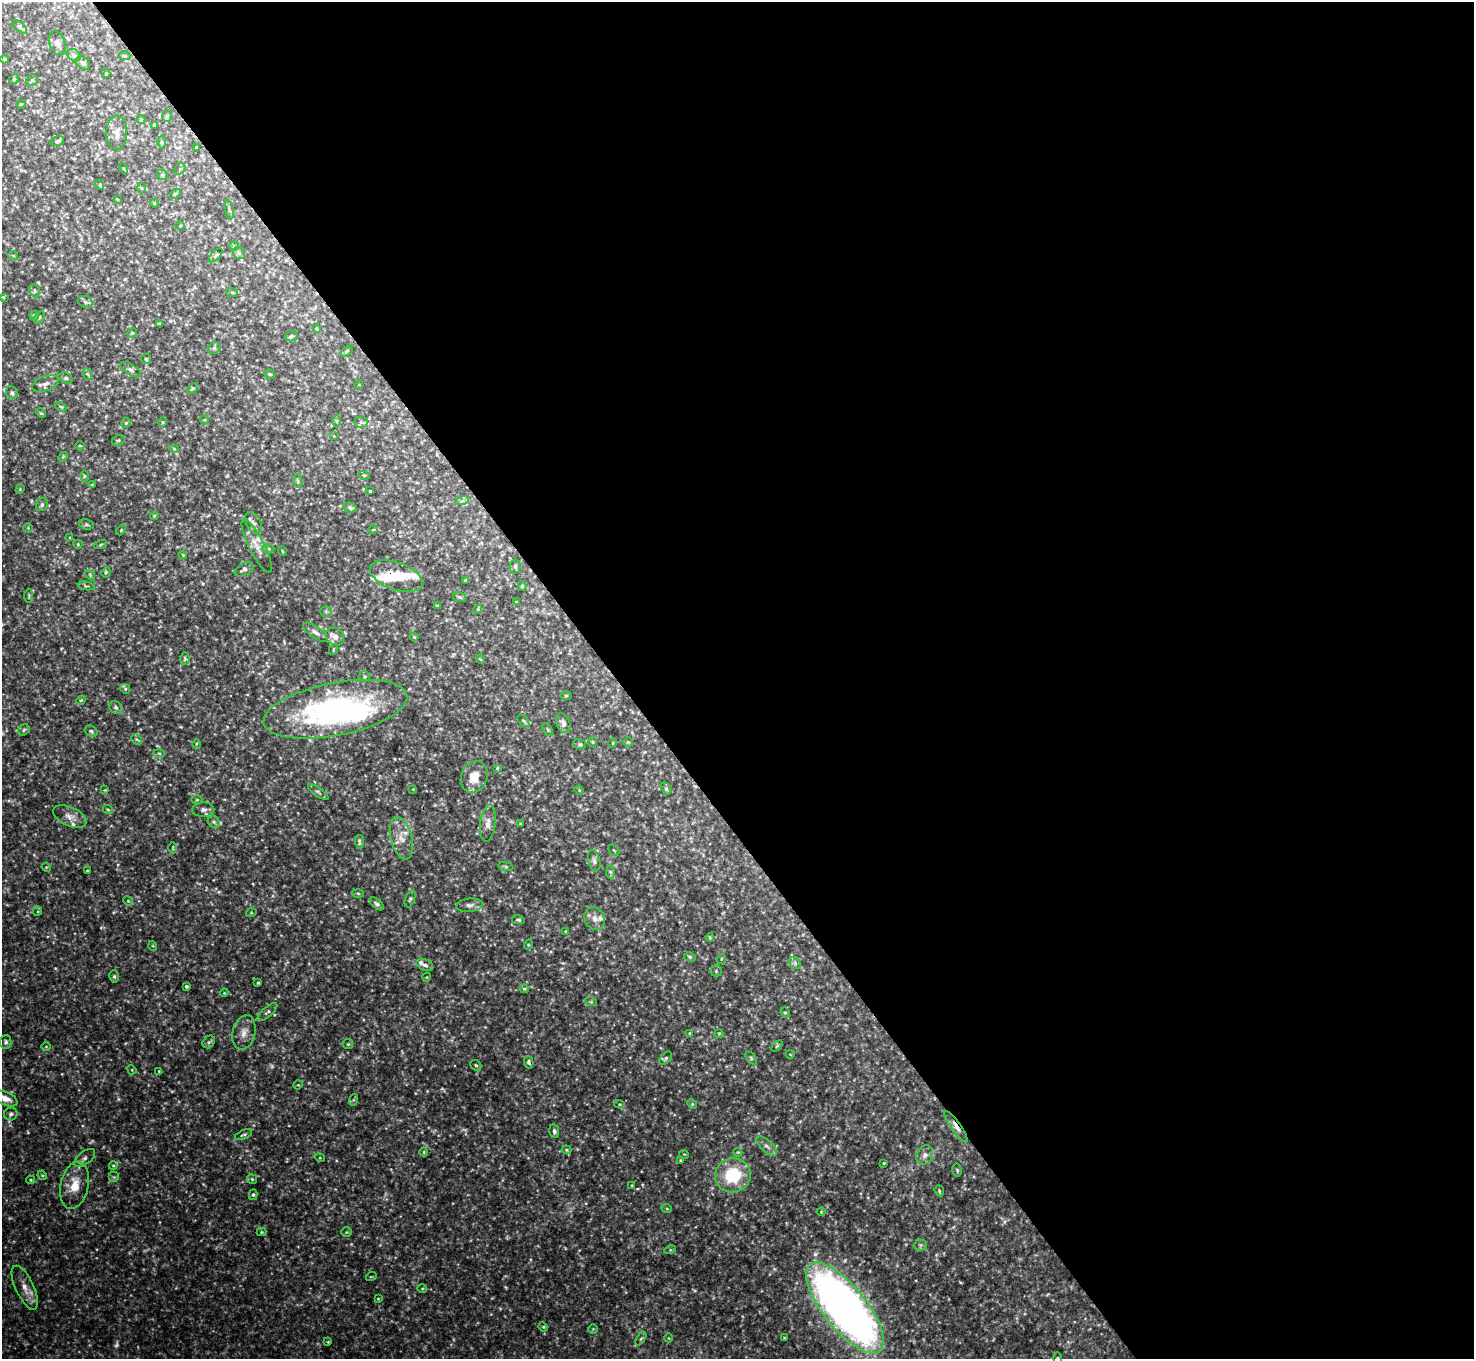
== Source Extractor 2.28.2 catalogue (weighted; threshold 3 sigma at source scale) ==
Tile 8 of 4 x 4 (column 4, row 2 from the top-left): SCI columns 4423-5894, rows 2883-4239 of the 5904 x 5905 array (HDU 1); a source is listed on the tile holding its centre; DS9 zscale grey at full resolution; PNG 1476 x 1361 px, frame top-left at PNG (2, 2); each listed source drawn as its Kron ellipse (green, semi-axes under 4 px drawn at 4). Shown black and unused: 58% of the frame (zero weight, under 3 of 4 exposures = <1% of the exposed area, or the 3 px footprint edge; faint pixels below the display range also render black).
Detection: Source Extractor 2.28.2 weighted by HDU 2 'WHT'; one run over the whole footprint, this tile lists its part. Background 0.132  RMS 0.0051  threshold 0.0231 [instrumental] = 3 sigma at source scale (4.5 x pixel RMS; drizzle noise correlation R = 1.50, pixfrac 1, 0.05/0.05 arcsec/px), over >= 5 px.
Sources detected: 263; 10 too faint to see at this stretch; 5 inside a brighter object's white glare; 1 cosmic-ray / hot-pixel residue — neither listed nor drawn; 10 inside a brighter listed object's ellipse — not listed separately; the other 237 listed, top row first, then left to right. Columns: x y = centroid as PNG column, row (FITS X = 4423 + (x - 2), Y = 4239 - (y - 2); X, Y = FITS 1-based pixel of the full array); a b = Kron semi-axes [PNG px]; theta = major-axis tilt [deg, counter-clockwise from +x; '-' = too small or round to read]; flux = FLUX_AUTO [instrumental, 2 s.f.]
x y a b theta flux
20 27 9 4 -41 0.82
57 43 12 8 -69 2.1
74 55 7 5 -43 1.3
125 56 6 3 -18 0.6
5 59 4 3 - 0.68
83 63 8 5 -40 1.6
106 73 4 3 - 0.51
14 79 5 4 - 0.59
32 80 6 5 - 0.81
21 104 4 3 - 0.49
167 116 6 5 - 0.95
141 119 4 3 - 0.71
154 125 3 3 - 0.49
117 133 17 10 90 3.6
57 141 7 4 12 0.85
162 142 6 4 -89 0.67
196 148 3 2 - 0.46
124 168 5 2 - 0.44
180 169 6 5 - 0.75
162 175 6 5 - 0.72
100 185 5 3 - 0.54
141 188 5 3 - 0.41
175 194 6 4 42 0.73
117 199 4 2 - 0.33
154 203 4 3 - 0.37
229 210 10 3 -79 0.84
180 226 5 3 - 0.45
234 246 5 5 - 0.62
239 253 6 5 - 1.1
13 255 5 3 - 0.46
216 255 8 4 46 1
35 291 7 5 -75 0.93
232 292 6 3 -19 0.54
3 297 3 3 - 0.46
85 302 8 5 -23 1.2
34 315 5 4 - 0.64
39 317 7 4 61 0.86
159 324 3 3 - 0.59
316 329 4 3 - 0.52
132 333 5 4 - 0.56
291 336 6 5 - 0.84
214 348 6 5 - 1.1
347 351 7 4 37 0.79
146 359 5 5 - 0.8
131 370 12 5 -31 1.5
87 374 6 4 -69 0.71
270 374 5 4 - 0.63
65 378 7 5 -27 0.92
46 383 14 7 20 2.3
359 384 4 3 - 0.4
192 388 6 4 50 0.7
12 393 6 5 - 1.2
61 407 6 3 -30 0.64
41 413 5 3 - 0.53
204 420 4 4 - 0.48
336 421 6 4 -89 0.72
163 422 5 3 - 0.46
361 422 6 6 - 1
126 423 5 4 - 0.67
334 436 4 2 - 0.32
118 440 7 5 28 0.79
80 446 5 3 - 0.46
174 449 4 4 - 0.55
63 457 5 4 - 0.64
364 475 5 3 - 0.57
84 476 6 4 -90 0.63
298 481 7 4 -73 0.86
92 484 3 2 - 0.35
20 489 5 4 - 0.47
370 491 3 3 - 0.61
462 501 7 4 18 1
42 505 7 5 58 1.2
350 508 7 5 -15 1.1
154 516 4 4 - 0.49
253 523 11 7 -61 2.3
86 524 7 5 -17 0.92
28 528 5 4 - 0.5
121 530 6 4 47 0.55
373 530 5 3 - 0.46
70 537 4 3 - 0.51
78 544 4 4 - 0.52
100 545 7 3 19 0.65
257 546 30 8 -63 5.5
268 549 6 4 1 0.85
282 551 5 3 - 0.44
183 555 4 3 - 0.48
515 567 7 5 79 1
244 569 10 6 29 1.8
106 572 5 4 - 0.66
90 575 6 3 -47 0.55
396 576 28 13 -19 12
466 580 4 3 - 0.53
86 586 8 2 -10 0.59
522 586 5 4 - 0.78
29 596 7 3 89 0.62
459 597 7 5 -17 0.9
517 602 4 3 - 0.64
437 606 4 3 - 0.6
478 609 4 3 - 0.5
326 611 6 5 - 0.81
315 632 14 6 -35 2.4
335 636 10 8 -41 2.9
414 637 4 4 - 0.58
334 649 5 3 - 0.5
185 658 6 4 -88 0.74
480 659 5 3 - 0.48
364 677 5 5 - 0.92
125 689 5 4 - 0.75
566 696 6 4 0 0.55
81 700 5 4 - 0.63
116 708 7 5 -44 1.3
335 709 73 26 11 110
523 721 7 4 -46 0.88
563 723 10 6 -70 2.2
24 730 6 5 - 0.87
548 730 7 4 -60 0.71
91 731 7 5 -31 1
137 739 6 3 -44 0.67
593 742 5 3 - 0.52
628 742 5 4 - 0.59
613 743 4 3 - 0.37
196 744 4 3 - 0.47
580 744 6 5 - 0.77
159 753 5 3 - 0.54
497 768 3 3 - 0.53
474 777 16 13 68 8
413 789 4 4 - 0.39
666 789 6 4 -62 0.98
105 790 4 4 - 0.52
579 790 5 4 - 0.51
318 792 12 4 -36 1.2
197 800 5 3 - 0.5
108 810 5 3 - 0.48
203 810 11 7 1 2
70 816 18 9 -25 4.2
214 822 7 5 -47 1.1
488 823 18 8 83 3.5
520 824 4 3 - 0.5
401 838 22 10 -75 6.7
359 842 7 3 -86 0.91
173 848 5 3 - 0.5
614 850 6 2 -45 0.42
594 861 11 6 -76 1.6
506 866 8 4 -9 0.79
46 867 5 4 - 0.48
87 871 3 3 - 0.76
610 872 7 4 -89 0.92
358 893 6 4 -2 0.66
410 899 9 4 71 1
128 901 5 4 - 0.49
377 904 8 4 -40 1.5
470 905 13 6 6 2.2
38 911 5 3 - 0.55
251 913 5 3 - 0.45
594 919 12 9 -65 3.5
518 920 6 3 -12 0.89
565 931 3 3 - 0.4
710 937 4 3 - 0.54
528 945 5 3 - 0.47
153 946 5 3 - 0.47
690 957 6 4 -17 0.85
721 959 5 3 - 0.45
795 963 6 5 - 1.2
425 965 9 5 -23 1.8
716 971 5 5 - 0.93
114 976 6 5 - 0.92
427 977 4 3 - 0.39
258 983 3 3 - 0.6
186 986 3 3 - 1
524 989 4 3 - 0.62
224 993 4 3 - 0.43
591 1002 6 4 -17 0.63
267 1012 12 5 41 1.4
785 1013 5 4 - 0.74
244 1032 18 11 77 4.9
690 1033 4 3 - 0.51
719 1033 4 4 - 0.48
6 1042 7 6 - 1.3
209 1042 7 5 46 1.1
348 1044 5 5 - 0.62
46 1046 5 3 - 0.43
777 1046 6 4 45 0.67
790 1054 4 3 - 0.38
666 1058 8 4 47 0.96
751 1058 7 3 -54 0.67
529 1062 6 4 -76 1.2
476 1065 6 5 - 0.78
132 1070 5 4 - 0.5
159 1071 4 3 - 0.48
298 1085 5 4 - 0.59
5 1098 13 6 -24 3.9
353 1100 6 4 71 0.7
620 1104 5 4 - 0.64
692 1104 5 4 - 0.61
11 1114 7 6 - 1.2
956 1126 19 5 -54 3.2
554 1131 7 5 -79 1.3
243 1135 9 4 22 1
767 1146 13 5 -41 2.6
566 1150 5 4 - 0.69
424 1152 4 4 - 0.61
738 1152 4 4 - 0.51
684 1154 5 3 - 0.38
925 1155 10 8 60 2.4
85 1158 12 6 38 2.1
320 1158 5 3 - 0.48
680 1160 3 3 - 0.43
884 1163 4 3 - 0.48
113 1165 4 4 - 0.61
957 1170 6 5 - 0.76
42 1175 5 4 - 0.55
733 1175 18 17 - 27
114 1177 5 5 - 0.92
252 1179 5 4 - 0.67
30 1180 4 4 - 0.59
74 1185 24 14 78 11
632 1185 4 4 - 0.54
939 1191 6 4 -70 0.73
253 1195 5 4 - 0.83
667 1209 5 3 - 0.49
821 1212 4 4 - 0.55
261 1232 5 4 - 0.55
346 1232 5 4 - 0.62
921 1245 6 5 - 1.1
670 1250 5 3 - 0.64
371 1277 5 3 - 0.45
25 1288 24 9 -65 5.9
422 1288 5 3 - 0.54
378 1299 3 3 - 0.42
845 1308 55 21 -51 400
543 1327 5 4 - 0.65
593 1329 5 5 - 0.58
669 1338 4 2 - 0.37
784 1338 4 3 - 0.4
641 1339 7 4 56 0.74
328 1342 4 3 - 0.46
1057 1358 6 4 90 0.61
Overlapping masked pixels (flux is a lower limit): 2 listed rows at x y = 396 576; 956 1126
Isophote crosses this tile's border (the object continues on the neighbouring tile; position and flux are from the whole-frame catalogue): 3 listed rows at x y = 5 1098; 845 1308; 1057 1358
Unlisted compact peaks at least as high as the median listed source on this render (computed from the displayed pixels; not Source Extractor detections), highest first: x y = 427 1091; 241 813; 209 1134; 113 912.